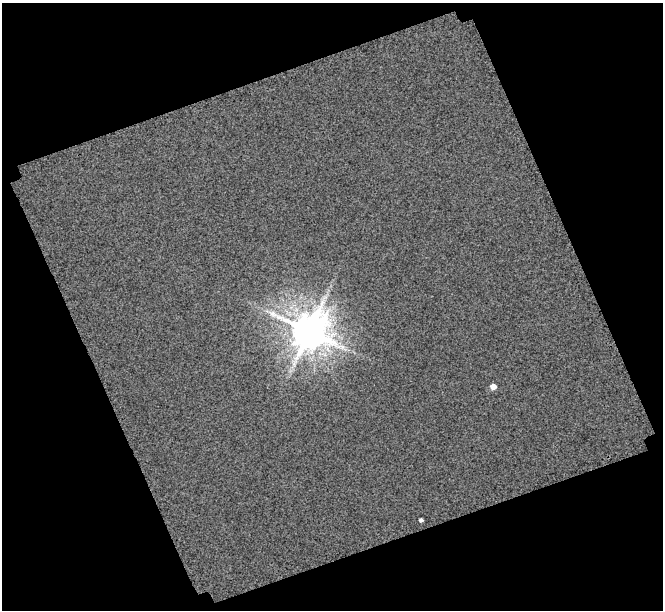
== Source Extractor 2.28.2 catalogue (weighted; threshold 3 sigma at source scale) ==
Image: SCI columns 3777-4437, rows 1777-2384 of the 5533 x 5376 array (HDU 1 of 3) = the unmasked area's bounding box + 8 px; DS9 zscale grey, full resolution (1 PNG px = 1 image px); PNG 665 x 612 px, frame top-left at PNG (2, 3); no overlay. Shown black and unused: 42% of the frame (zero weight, under 3 of 4 exposures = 20% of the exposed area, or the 3 px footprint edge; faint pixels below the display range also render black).
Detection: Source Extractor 2.28.2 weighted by HDU 2 'WHT'. Background -0.00725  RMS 1.5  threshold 6.87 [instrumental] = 3 sigma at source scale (4.5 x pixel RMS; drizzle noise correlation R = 1.50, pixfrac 1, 0.0396/0.0396 arcsec/px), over >= 5 px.
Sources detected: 3; all 3 listed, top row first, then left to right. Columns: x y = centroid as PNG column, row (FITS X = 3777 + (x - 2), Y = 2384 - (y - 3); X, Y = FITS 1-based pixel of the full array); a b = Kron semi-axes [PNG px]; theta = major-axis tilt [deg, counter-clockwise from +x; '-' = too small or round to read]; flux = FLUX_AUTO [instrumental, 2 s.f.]
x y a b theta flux
309 331 11 11 - 440000
493 387 5 5 - 1200
421 520 4 3 - 320